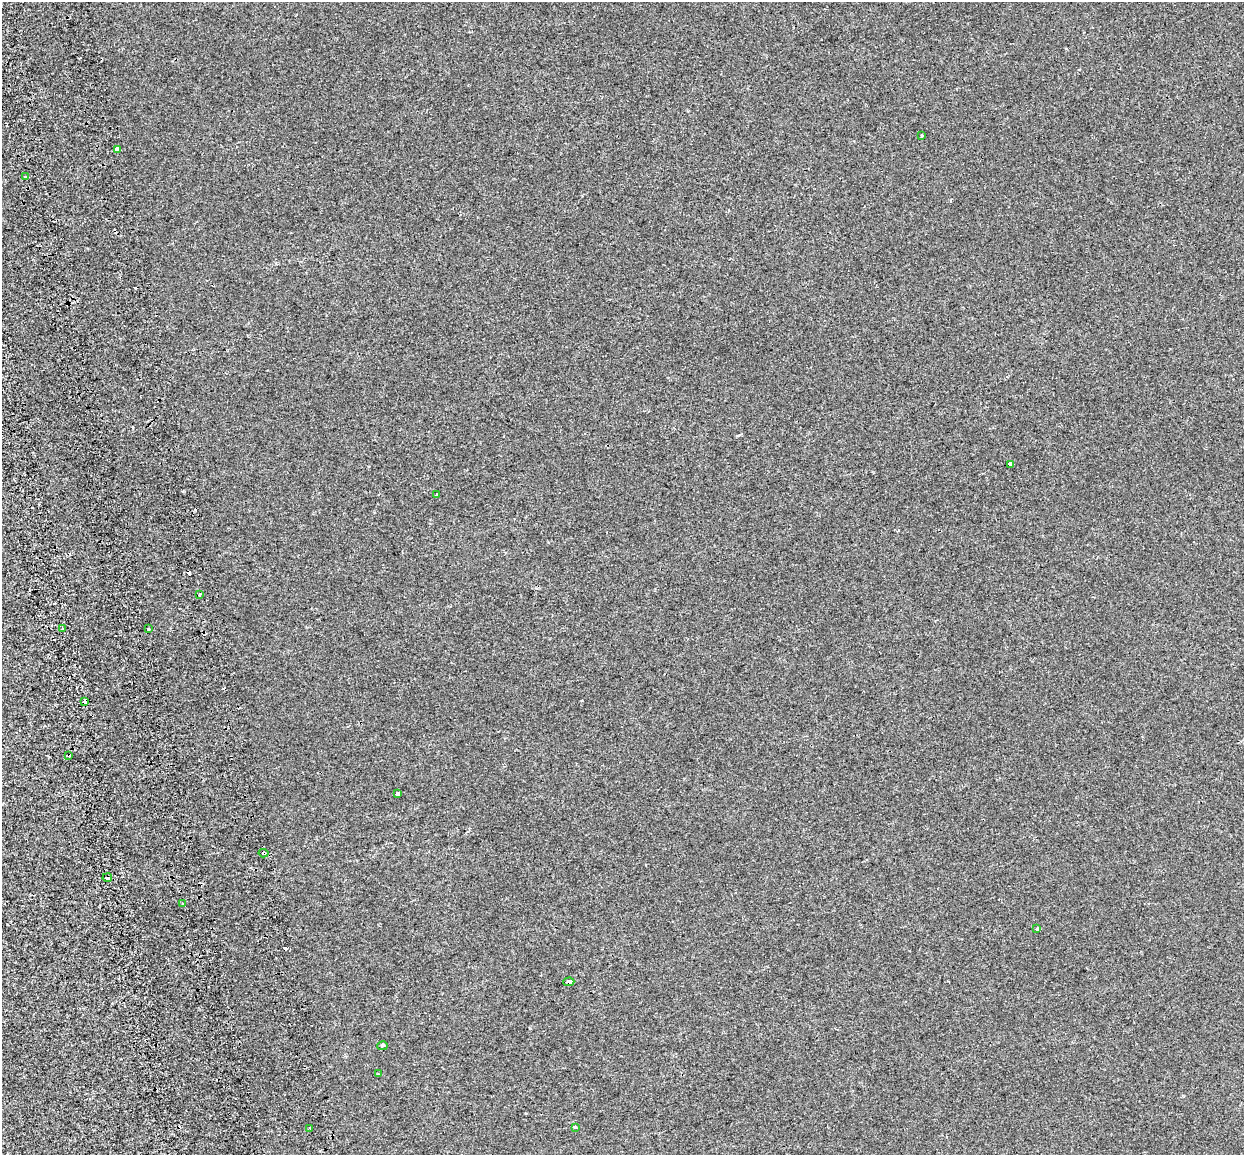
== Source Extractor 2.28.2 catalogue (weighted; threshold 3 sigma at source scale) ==
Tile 11 of 4 x 4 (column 3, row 3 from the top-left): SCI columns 2570-3811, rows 1327-2479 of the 5138 x 4912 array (HDU 1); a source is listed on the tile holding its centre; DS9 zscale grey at full resolution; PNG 1246 x 1157 px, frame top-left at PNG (2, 2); each listed source drawn as its Kron ellipse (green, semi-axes under 4 px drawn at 4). Shown black and unused: <1% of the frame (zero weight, under 2 of 3 exposures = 7% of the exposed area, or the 3 px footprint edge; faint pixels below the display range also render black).
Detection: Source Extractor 2.28.2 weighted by HDU 2 'WHT'; one run over the whole footprint, this tile lists its part. Background -5.73e-04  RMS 0.0045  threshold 0.0204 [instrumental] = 3 sigma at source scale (4.5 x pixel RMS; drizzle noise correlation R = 1.50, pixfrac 1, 0.0396/0.0396 arcsec/px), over >= 5 px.
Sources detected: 26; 6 cosmic-ray / hot-pixel residue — neither listed nor drawn; the other 20 listed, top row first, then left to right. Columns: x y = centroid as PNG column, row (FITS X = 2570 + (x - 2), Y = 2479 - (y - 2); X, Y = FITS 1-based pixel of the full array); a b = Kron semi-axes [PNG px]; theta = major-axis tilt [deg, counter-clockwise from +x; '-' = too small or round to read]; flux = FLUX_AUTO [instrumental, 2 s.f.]
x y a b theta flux
922 136 3 3 - 0.77
117 149 4 4 - 19
25 177 3 3 - 1.1
1011 464 4 3 - 34
437 495 3 3 - 1.8
200 595 3 3 - 3.2
63 629 3 3 - 0.61
149 629 3 3 - 1.6
85 701 4 3 - 42
68 755 4 2 - 0.38
398 794 4 3 - 3.3
264 853 5 3 - 1.9
107 878 4 4 - 2.2
182 904 3 3 - 1.3
1037 929 4 3 - 0.76
569 982 5 3 - 7.5
382 1046 5 4 - 0.73
378 1074 3 3 - 0.46
575 1127 3 2 - 0.93
310 1128 3 2 - 0.43
Overlapping masked pixels (flux is a lower limit): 5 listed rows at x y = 85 701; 68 755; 264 853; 107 878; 569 982